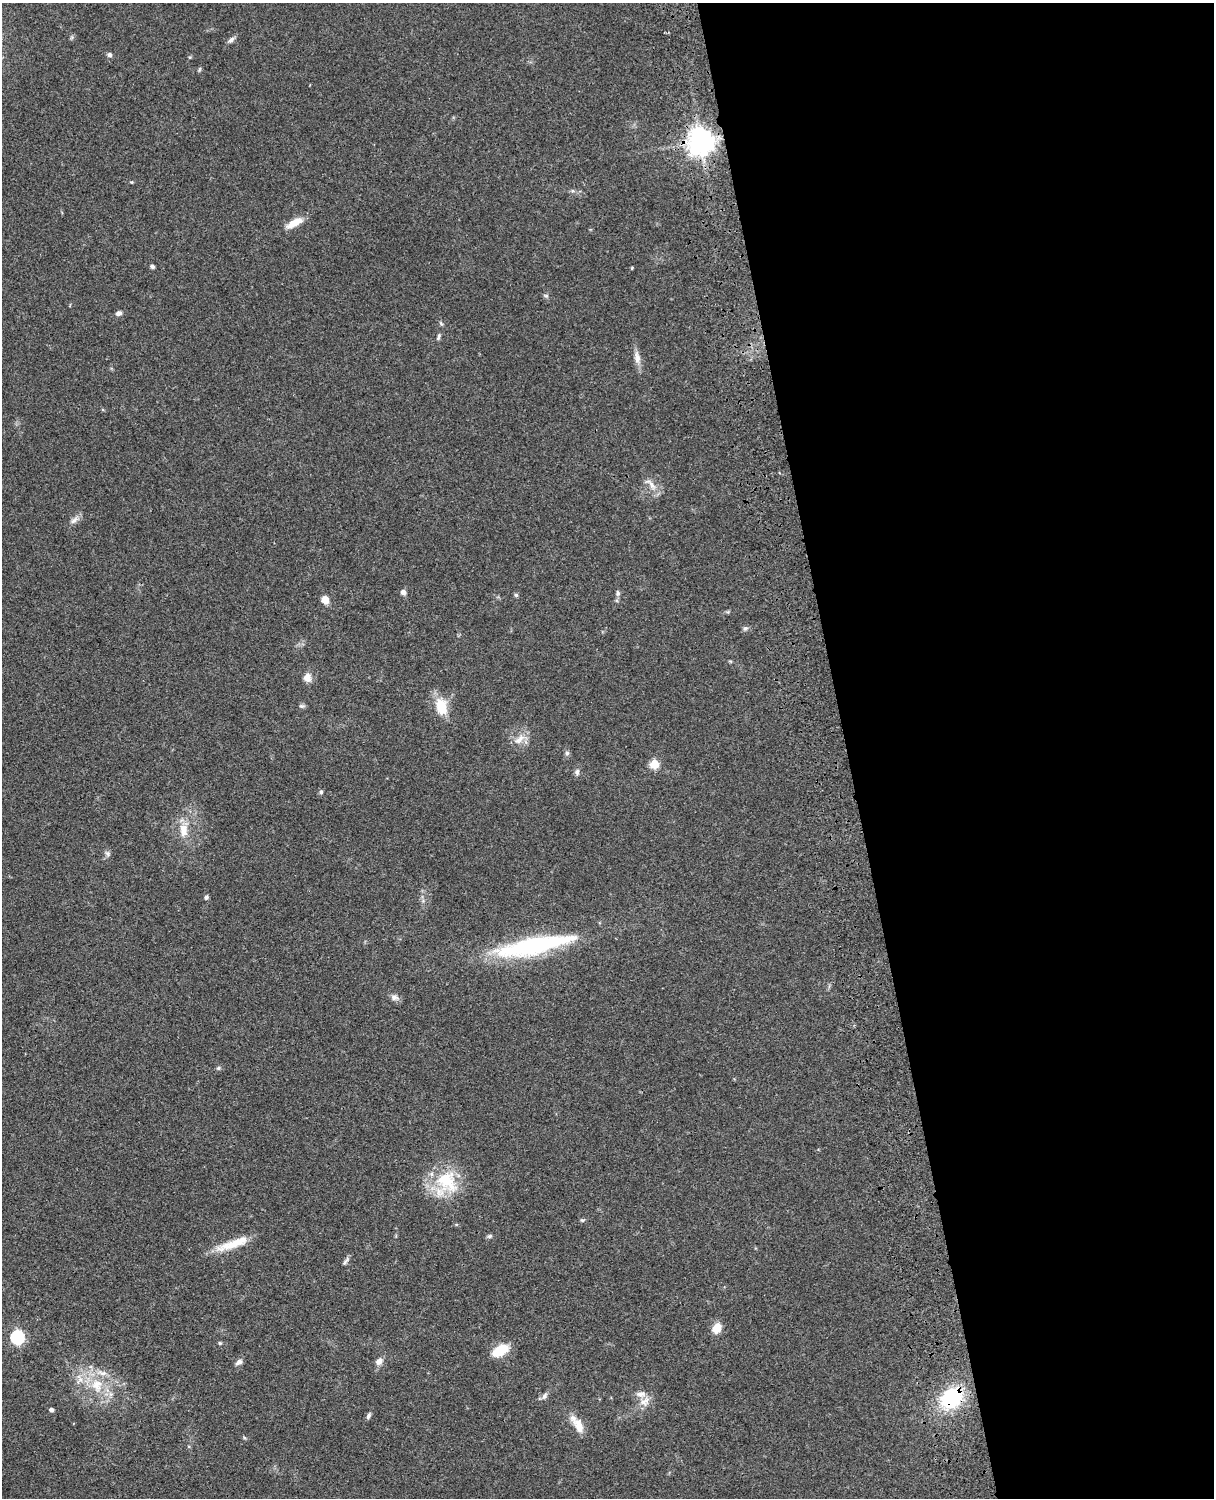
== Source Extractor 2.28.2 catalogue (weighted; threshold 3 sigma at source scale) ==
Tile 8 of 4 x 3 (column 4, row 2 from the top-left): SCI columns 3757-4968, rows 1773-3268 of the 5087 x 4927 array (HDU 1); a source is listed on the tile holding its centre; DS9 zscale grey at full resolution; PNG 1216 x 1500 px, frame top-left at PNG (2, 3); no overlay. Shown black and unused: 30% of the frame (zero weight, under 3 of 4 exposures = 6% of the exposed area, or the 3 px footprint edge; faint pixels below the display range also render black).
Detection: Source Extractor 2.28.2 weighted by HDU 2 'WHT'; one run over the whole footprint, this tile lists its part. Background 0.0886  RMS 0.0062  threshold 0.0277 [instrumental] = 3 sigma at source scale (4.5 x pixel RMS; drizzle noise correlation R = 1.50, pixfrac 1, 0.05/0.05 arcsec/px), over >= 5 px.
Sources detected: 56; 3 inside a brighter listed object's ellipse — not listed separately; the other 53 listed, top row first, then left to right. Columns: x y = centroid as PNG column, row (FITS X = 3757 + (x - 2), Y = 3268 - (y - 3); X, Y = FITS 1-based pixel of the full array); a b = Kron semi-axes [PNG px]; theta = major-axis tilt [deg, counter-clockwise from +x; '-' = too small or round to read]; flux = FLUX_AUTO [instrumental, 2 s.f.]
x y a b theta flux
231 40 10 6 45 2.1
109 55 6 5 - 1.7
701 141 9 8 - 650
132 182 5 3 - 0.49
294 223 23 8 29 8.2
152 266 5 4 - 1.3
632 268 5 3 - 0.52
546 295 8 4 -9 1
119 313 7 6 - 2.1
441 323 7 5 -67 0.97
439 337 10 4 72 1.3
637 357 17 8 -82 4.7
651 484 23 7 -43 5
74 520 13 7 38 3.1
403 592 7 6 - 2.4
618 593 8 6 84 1.6
516 595 5 5 - 1
325 600 5 5 - 11
745 628 7 6 - 1.4
307 677 11 10 - 4.4
302 706 8 5 0 1.3
441 706 23 14 -75 14
519 739 19 9 43 5.9
567 753 6 6 - 1.3
654 764 5 5 - 27
577 772 9 6 -90 1.8
321 792 6 5 - 1
184 830 19 11 -90 9
107 853 8 7 - 1.7
206 897 5 5 - 1.4
533 946 87 17 12 87
395 997 11 8 -15 2.6
218 1068 6 5 - 1
447 1181 35 27 -50 31
582 1220 6 5 - 0.91
489 1236 7 5 27 1.1
231 1245 41 12 14 14
345 1262 13 5 55 1.7
717 1328 10 8 61 8.8
17 1337 6 6 - 100
220 1343 5 4 - 0.73
500 1350 17 9 30 17
379 1361 11 8 37 3.4
239 1362 10 6 31 2.2
80 1378 15 6 -60 4.7
97 1385 22 18 -87 19
544 1396 9 6 58 2
951 1398 23 17 40 48
645 1401 17 12 34 6
51 1410 4 4 - 2
369 1416 9 4 63 1.5
577 1424 27 10 -57 8.8
244 1437 5 3 - 0.77
Overlapping masked pixels (flux is a lower limit): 2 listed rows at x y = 701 141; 951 1398